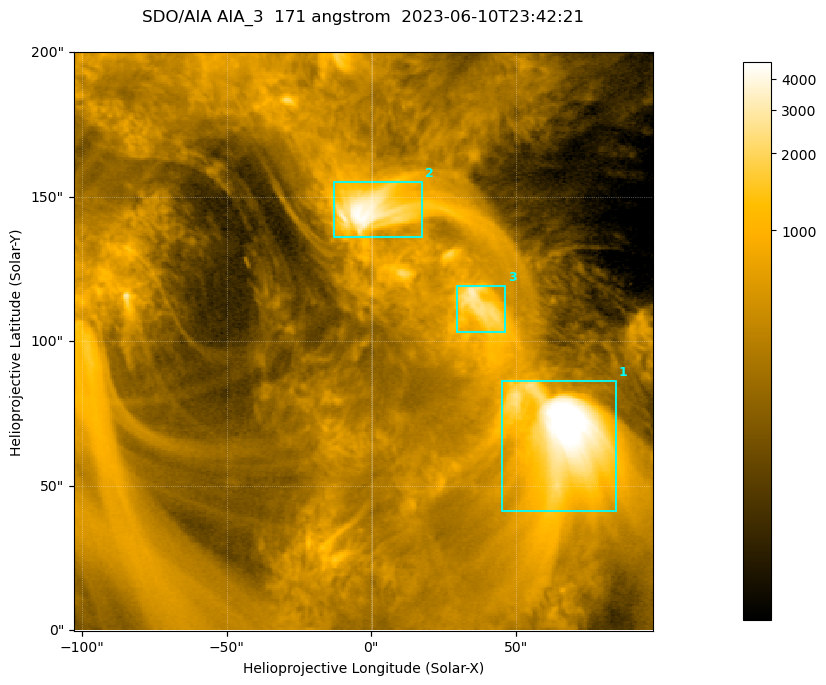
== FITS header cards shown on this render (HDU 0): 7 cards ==
TELESCOP= 'SDO/AIA '           / For AIA: SDO/AIA
INSTRUME= 'AIA_3   '           / For AIA: AIA_ATA1, AIA_ATA2, AIA_ATA3 or AIA_AT
WAVELNTH=                  171 / [angstrom] Wavelength
WAVEUNIT= 'angstrom'           / Wavelength unit: angstrom
DATE-OBS= '2023-06-10T23:42:21.351' / [ISO] Date when observation started; ISO 8
CTYPE1  = 'HPLN-TAN'           / CTYPE1; Typically HPLN
CTYPE2  = 'HPLT-TAN'           / CTYPE2; Typically HPLT

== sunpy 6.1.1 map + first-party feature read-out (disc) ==
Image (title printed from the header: SDO/AIA AIA_3  171 angstrom  2023-06-10T23:42:21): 334 x 334 px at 0.599 arcsec/px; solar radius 945 arcsec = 1577 px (partial field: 1.4% of the solar disc is inside the frame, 100% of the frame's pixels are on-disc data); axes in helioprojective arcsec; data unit not stated in the header (colour bar unlabelled)
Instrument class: DISC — disc imager (sunpy class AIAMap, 171 A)
Bright regions (active regions / flare kernels): reference = the on-disc median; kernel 3 px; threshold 5 sigma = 1087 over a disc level ~353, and >= 1.15x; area >= 111 px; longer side >= 4 px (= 2.4 arcsec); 3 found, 3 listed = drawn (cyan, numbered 1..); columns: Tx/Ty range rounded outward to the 2 arcsec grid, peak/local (2 s.f.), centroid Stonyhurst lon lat
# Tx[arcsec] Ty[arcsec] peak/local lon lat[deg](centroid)
1 44..86 40..86 19 +4 +4
2 -14..18 136..156 13 +0 +9
3 28..48 102..120 8.9 +2 +7